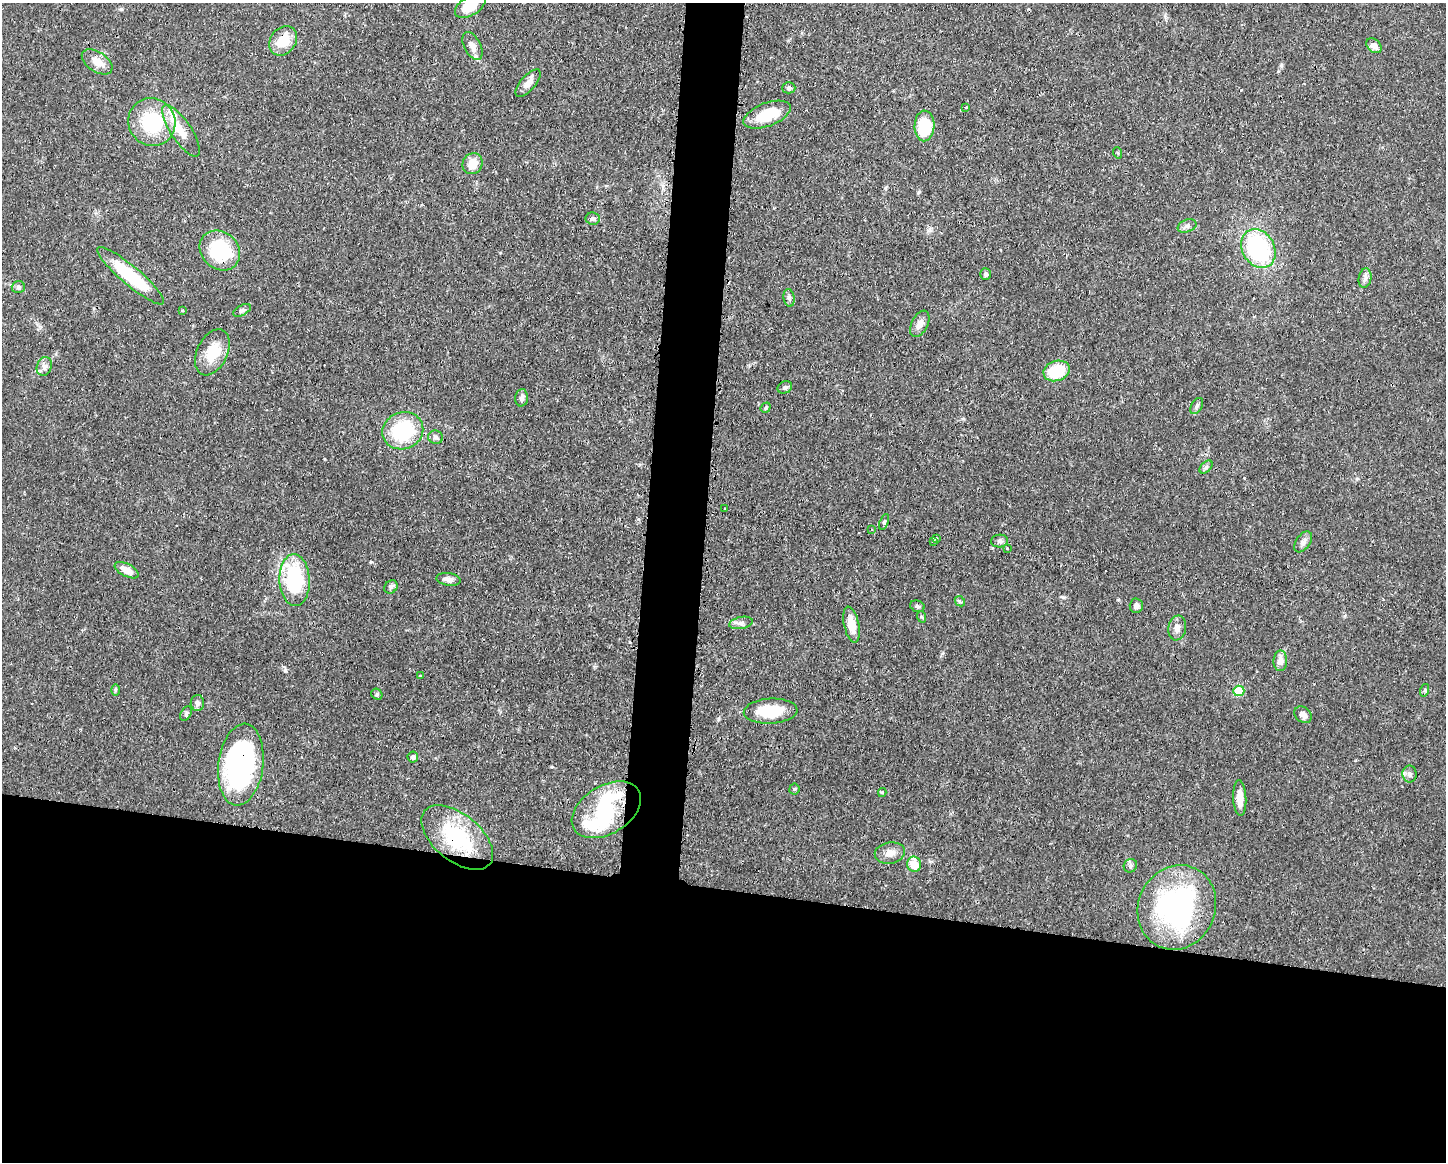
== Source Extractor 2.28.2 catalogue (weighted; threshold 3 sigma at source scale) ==
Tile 11 of 3 x 4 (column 2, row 4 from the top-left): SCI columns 1562-3005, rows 2-1161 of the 4679 x 4643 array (HDU 1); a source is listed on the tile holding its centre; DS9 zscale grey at full resolution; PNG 1448 x 1164 px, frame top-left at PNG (2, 3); each listed source drawn as its Kron ellipse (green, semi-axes under 4 px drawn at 4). Shown black and unused: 27% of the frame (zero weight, under 3 of 4 exposures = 1% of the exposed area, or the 3 px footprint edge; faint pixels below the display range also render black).
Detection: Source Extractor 2.28.2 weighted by HDU 2 'WHT'; one run over the whole footprint, this tile lists its part. Background 0.0565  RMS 0.0033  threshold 0.0147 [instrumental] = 3 sigma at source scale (4.5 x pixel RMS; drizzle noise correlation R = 1.50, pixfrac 1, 0.05/0.05 arcsec/px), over >= 5 px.
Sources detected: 86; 3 inside a brighter object's white glare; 2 cosmic-ray / hot-pixel residue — neither listed nor drawn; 4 inside a brighter listed object's ellipse — not listed separately; the other 77 listed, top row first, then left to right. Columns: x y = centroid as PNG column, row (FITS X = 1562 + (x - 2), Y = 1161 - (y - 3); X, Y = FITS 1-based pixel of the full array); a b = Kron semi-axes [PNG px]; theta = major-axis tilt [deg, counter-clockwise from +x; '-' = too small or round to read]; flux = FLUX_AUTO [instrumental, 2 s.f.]
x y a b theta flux
470 6 17 9 33 8.2
283 41 16 12 49 6.8
472 46 15 8 -63 2
1374 46 9 6 -44 2.2
97 62 17 10 -33 3.6
528 83 17 7 48 2.5
789 88 6 5 - 0.68
966 107 3 3 - 0.37
767 115 25 11 21 10
152 122 24 23 - 20
924 126 15 10 88 14
181 131 30 10 -56 5.9
1118 153 6 3 -72 0.35
472 164 11 9 57 4.5
593 219 7 6 - 0.78
1187 226 10 6 23 1.2
1258 249 20 16 -60 32
220 250 22 18 -43 21
986 274 6 5 - 0.82
131 276 43 9 -40 17
1365 278 10 6 79 1.3
18 287 6 6 - 0.82
789 298 9 5 -81 0.99
182 310 3 2 - 0.35
242 310 9 5 28 0.77
920 324 14 8 63 2.4
212 352 24 15 64 8.5
44 366 9 7 71 1.3
1057 371 13 10 20 13
785 387 7 6 - 0.75
522 398 8 6 85 1.1
1197 406 9 5 61 0.87
766 408 5 4 - 0.52
403 431 21 18 20 22
436 437 7 6 - 0.95
1206 467 8 4 45 0.79
725 509 2 2 - 0.26
884 522 8 4 70 0.59
872 529 3 3 - 0.96
936 538 3 3 - 0.8
1000 541 8 6 2 1
933 542 3 3 - 1
1303 542 12 7 54 1.4
1007 548 3 3 - 0.4
127 570 13 6 -28 3.7
448 579 12 6 -7 1.8
295 580 26 15 -88 26
391 587 7 6 - 0.8
960 601 5 4 - 0.47
917 606 7 5 -16 0.67
1136 606 7 6 - 1.4
922 617 6 3 -70 0.39
741 623 12 6 11 1.3
852 625 18 7 -78 5
1177 628 12 9 81 2
1280 661 10 7 88 2.6
420 676 3 3 - 0.42
115 690 6 4 89 0.48
1425 690 6 4 72 0.45
1239 691 5 5 - 11
377 694 6 5 - 0.56
197 703 8 6 -89 1.1
771 711 27 12 3 11
186 714 8 5 63 0.71
1303 715 9 7 -39 1.5
413 757 5 5 - 0.93
241 765 41 22 83 71
1410 774 8 7 - 1.1
794 789 5 5 - 0.44
882 792 4 4 - 0.39
1240 798 18 6 -88 3.7
606 810 38 24 32 19
457 838 42 23 -39 27
890 853 15 10 10 2.5
914 864 7 7 - 5.2
1130 866 7 6 - 0.86
1177 907 43 38 64 61
Overlapping masked pixels (flux is a lower limit): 3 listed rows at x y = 283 41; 241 765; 457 838
Isophote crosses this tile's border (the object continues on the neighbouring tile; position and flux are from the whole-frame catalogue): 1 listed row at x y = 470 6
Unlisted compact peaks at least as high as the median listed source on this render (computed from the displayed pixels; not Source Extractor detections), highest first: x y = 285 670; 371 562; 1063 597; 919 192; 1281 65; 1118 600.